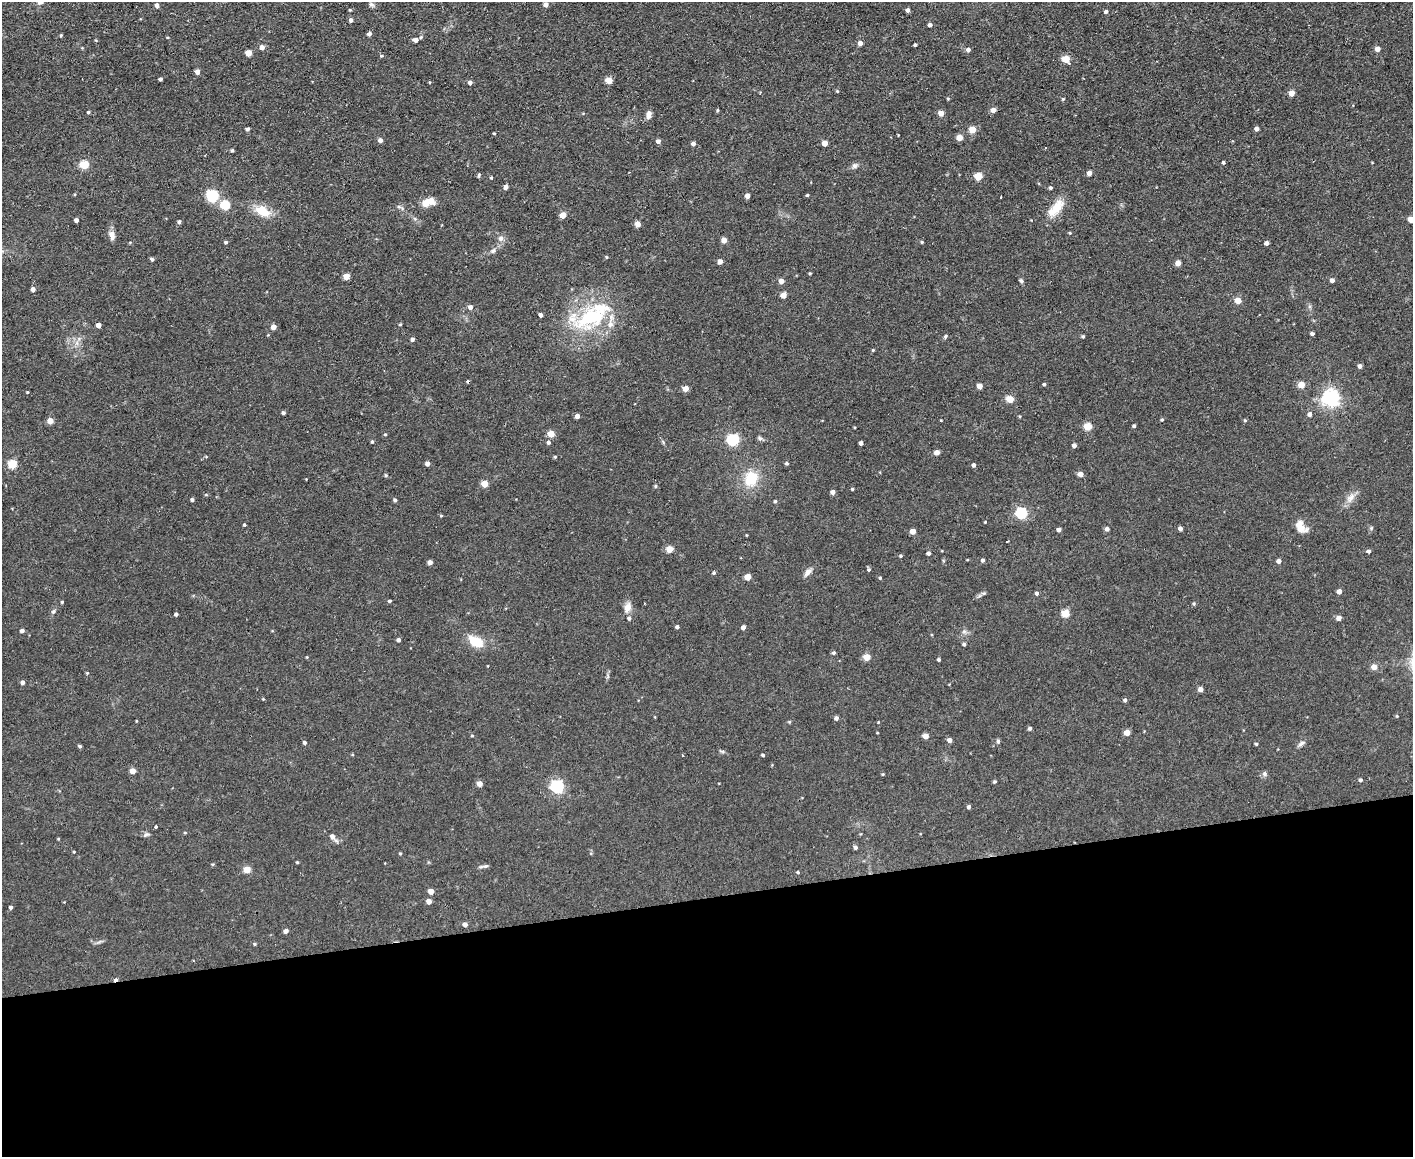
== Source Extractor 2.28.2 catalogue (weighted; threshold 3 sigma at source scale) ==
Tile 11 of 3 x 4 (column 2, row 4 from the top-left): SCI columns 1540-2950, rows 1-1155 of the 4597 x 4621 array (HDU 1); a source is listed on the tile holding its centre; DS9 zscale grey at full resolution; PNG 1415 x 1159 px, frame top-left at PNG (2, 2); no overlay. Shown black and unused: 22% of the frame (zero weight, under 2 of 3 exposures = <1% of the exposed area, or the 3 px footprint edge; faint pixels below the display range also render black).
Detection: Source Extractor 2.28.2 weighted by HDU 2 'WHT'; one run over the whole footprint, this tile lists its part. Background 0.0586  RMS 0.0087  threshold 0.0389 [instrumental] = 3 sigma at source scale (4.5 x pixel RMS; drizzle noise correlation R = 1.50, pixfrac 1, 0.05/0.05 arcsec/px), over >= 5 px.
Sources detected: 236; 1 inside a brighter object's white glare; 2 cosmic-ray / hot-pixel residue — not listed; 5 inside a brighter listed object's ellipse — not listed separately; the other 228 listed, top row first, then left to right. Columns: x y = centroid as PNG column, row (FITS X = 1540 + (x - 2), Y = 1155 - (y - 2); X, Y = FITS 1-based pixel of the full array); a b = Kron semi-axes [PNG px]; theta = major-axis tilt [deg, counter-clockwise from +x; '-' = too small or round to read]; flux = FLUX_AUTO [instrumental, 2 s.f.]
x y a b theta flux
371 4 8 5 -28 1.9
546 4 4 4 - 4
157 5 4 4 - 3.4
908 10 4 4 - 2.6
1106 12 4 4 - 1.9
351 20 4 4 - 2.5
930 25 4 3 - 2.8
369 34 4 4 - 2.3
61 35 4 3 - 0.88
421 37 4 4 - 1.3
416 40 5 4 - 3.4
860 43 4 4 - 4.7
915 45 3 3 - 1.3
262 47 5 5 - 4.4
1377 49 4 4 - 5.6
968 50 5 4 - 2.7
248 53 4 4 - 12
382 56 4 3 - 0.87
1066 59 5 5 - 20
197 72 4 4 - 4.3
160 79 4 3 - 1.6
609 80 5 4 - 14
470 82 5 4 - 2.8
837 91 4 3 - 0.81
1291 93 4 4 - 8.6
948 99 4 3 - 0.85
1063 99 4 3 - 0.82
718 110 4 3 - 0.94
993 110 5 4 - 5.1
88 112 4 3 - 1
941 113 4 4 - 8.8
649 115 11 6 79 3.6
247 129 3 3 - 1.9
1257 129 4 4 - 3.1
972 130 4 4 - 16
494 133 4 3 - 0.7
959 138 4 4 - 11
380 140 5 5 - 2.9
658 141 4 4 - 2.9
825 143 4 4 - 7.4
693 144 4 4 - 3
232 150 4 3 - 1.2
1223 162 3 3 - 1.5
84 164 5 5 - 36
855 166 8 7 - 2.4
1089 173 4 4 - 5.5
479 175 6 3 77 1
978 176 5 5 - 23
491 178 4 3 - 0.99
506 187 4 4 - 3.5
1050 188 4 3 - 1.6
807 195 3 3 - 1
212 196 14 13 - 20
747 196 4 4 - 6.5
1000 197 2 2 - 0.76
428 202 16 9 18 9.8
225 205 5 5 - 46
399 207 6 4 -19 1.4
1056 207 20 11 55 15
262 211 18 11 -26 16
563 215 5 4 - 9.8
1411 219 4 4 - 10
76 220 4 4 - 2.7
179 222 4 4 - 1.7
638 224 4 4 - 9.3
1070 233 4 3 - 0.77
112 235 12 7 -78 4.9
501 238 8 7 - 3.2
724 240 4 4 - 7.3
226 242 4 4 - 1.4
922 242 4 3 - 0.91
1267 243 4 4 - 3.2
493 251 7 6 - 2.1
606 257 5 3 - 0.73
152 259 5 4 - 1.7
720 262 4 4 - 5.3
1178 263 4 4 - 8.4
810 273 4 3 - 0.82
346 276 4 4 - 12
1332 280 4 4 - 3.4
781 281 4 4 - 8
1021 281 6 4 -39 1.7
33 289 4 4 - 3.4
783 295 5 5 - 6.8
1238 300 4 4 - 11
470 307 5 5 - 3.4
540 315 4 3 - 3
589 317 50 24 30 66
400 324 4 3 - 0.94
98 325 4 4 - 5.5
273 327 4 4 - 6.4
1312 334 4 3 - 2.1
946 336 6 3 70 1
1083 336 4 4 - 1.1
412 339 4 4 - 2.2
873 350 4 3 - 0.84
1360 366 4 4 - 2.6
1044 384 4 3 - 1.3
1301 385 4 4 - 15
979 386 4 4 - 7.5
685 388 4 4 - 9.7
27 392 3 3 - 0.83
1331 398 6 6 - 320
1010 399 5 4 - 20
283 413 4 4 - 1.6
1310 414 5 4 - 3.1
577 416 4 4 - 4.7
1162 419 5 3 - 1.1
941 420 2 2 - 0.6
1245 420 4 4 - 1
50 421 4 4 - 10
1088 426 5 5 - 25
1134 426 4 3 - 1.4
385 434 4 3 - 0.89
551 434 4 4 - 16
760 438 7 5 -22 1.7
733 440 5 5 - 110
372 442 4 3 - 1.1
548 442 4 4 - 1.8
663 442 6 4 -49 1
861 443 4 4 - 3.1
1074 445 4 4 - 3.7
937 452 6 5 - 2.9
555 457 4 3 - 0.93
428 463 4 4 - 4
786 463 4 4 - 1.5
12 464 5 5 - 34
974 465 4 4 - 2.1
1080 474 5 4 - 5.6
386 475 5 4 - 1.1
751 479 15 13 69 24
485 484 4 4 - 16
852 489 4 3 - 1.1
833 492 4 4 - 4.2
1350 498 15 8 49 5.9
192 500 4 4 - 1.7
395 500 4 4 - 1.5
775 501 4 4 - 1.1
1021 513 5 5 - 93
441 516 4 4 - 0.81
985 522 3 3 - 0.63
244 525 4 3 - 0.99
1180 528 4 4 - 3.1
1300 528 17 9 -28 7.8
1107 529 4 4 - 2.9
1059 530 4 4 - 3.4
913 531 4 4 - 7.5
746 535 3 2 - 0.58
1007 541 3 2 - 0.57
670 549 4 4 - 17
1368 551 4 4 - 2.1
928 553 4 4 - 2
901 556 4 3 - 1.1
983 560 4 4 - 1.6
1279 561 4 4 - 4.3
430 562 4 4 - 4.8
869 570 5 5 - 1.2
808 572 12 6 50 3.5
714 573 4 4 - 1.2
748 577 4 4 - 12
880 578 4 4 - 1
1339 591 4 4 - 5.4
1037 593 4 4 - 1.9
389 601 4 3 - 1.2
62 602 3 3 - 0.88
1194 604 5 4 - 1.2
627 607 13 9 74 6
53 611 6 5 - 1.5
1065 613 5 5 - 26
176 614 4 3 - 1.7
1339 618 4 4 - 5.2
677 627 4 3 - 2
743 627 4 4 - 4.1
22 631 4 4 - 2.4
398 640 4 4 - 2.5
476 642 17 10 -28 18
964 644 4 4 - 1.5
834 653 4 4 - 1.5
867 657 5 4 - 16
939 659 3 3 - 1.4
1374 667 5 5 - 7.1
87 673 4 3 - 0.8
22 682 4 4 - 2.8
1200 689 4 4 - 5.3
263 699 4 3 - 0.72
1125 700 4 4 - 1.9
1397 716 4 4 - 0.74
655 717 4 3 - 0.59
836 718 4 4 - 2.6
789 722 5 4 - 0.81
1030 728 4 4 - 1.9
1127 733 4 4 - 11
472 736 4 3 - 0.73
925 736 4 4 - 8.7
949 740 4 4 - 3.8
998 741 6 5 - 1.3
305 743 4 4 - 1.8
1256 744 3 3 - 1.2
1301 744 10 5 37 2.4
80 746 3 3 - 1.4
682 755 3 2 - 0.6
763 755 4 3 - 1.2
133 771 4 4 - 9
883 774 4 3 - 0.8
1264 774 7 6 - 2
1360 780 4 4 - 1.9
995 781 4 4 - 1.1
480 784 4 4 - 7.1
557 786 6 5 - 130
969 807 4 4 - 1.9
156 827 3 3 - 2.5
146 835 9 4 19 1.6
332 836 6 6 - 3.8
58 839 4 3 - 0.7
855 847 4 4 - 2.1
74 852 3 3 - 0.66
400 853 3 3 - 0.85
297 862 4 3 - 0.8
213 864 4 4 - 0.93
485 866 10 5 3 1.9
247 870 5 4 - 19
798 872 4 3 - 0.9
431 891 4 4 - 7.6
429 901 4 4 - 5.2
11 907 4 4 - 1.7
465 924 5 5 - 3.3
286 931 4 4 - 3.8
255 944 4 4 - 0.93
Isophote crosses this tile's border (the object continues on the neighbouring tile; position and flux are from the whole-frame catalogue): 1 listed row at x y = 1411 219